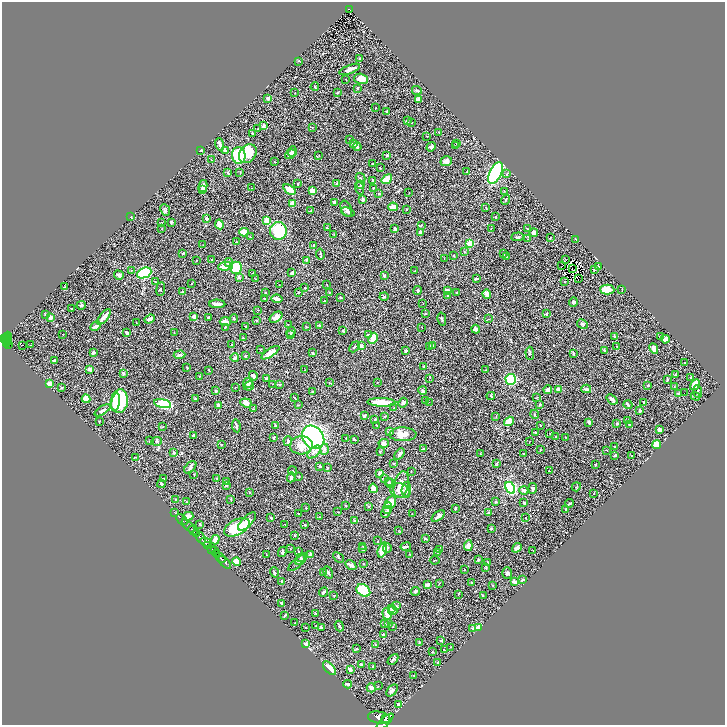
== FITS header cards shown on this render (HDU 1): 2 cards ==
NAXIS1  =                 1446
NAXIS2  =                 1446

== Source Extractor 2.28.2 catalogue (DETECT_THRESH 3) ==
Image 1446 x 1446 px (HDU 1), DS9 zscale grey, zoomed out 1/2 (1 PNG px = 2 x 2 image px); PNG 727 x 727 px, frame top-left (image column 2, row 1446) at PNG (2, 2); each listed source drawn as its Kron ellipse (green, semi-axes under 4 px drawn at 4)
Background 0.479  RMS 0.021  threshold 0.0629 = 3 sigma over >= 5 px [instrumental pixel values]
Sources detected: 540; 36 cannot appear on this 1/2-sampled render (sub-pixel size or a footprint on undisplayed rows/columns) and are neither listed nor drawn; of the other 504, the 500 brightest by FLUX_AUTO listed and drawn (4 fainter detections omitted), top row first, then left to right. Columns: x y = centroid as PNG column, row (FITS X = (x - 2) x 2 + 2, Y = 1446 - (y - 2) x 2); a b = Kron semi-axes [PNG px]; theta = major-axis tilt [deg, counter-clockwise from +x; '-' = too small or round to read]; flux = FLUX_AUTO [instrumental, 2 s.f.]
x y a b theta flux
349 10 4 2 - 72
360 59 3 3 - 3.6
299 61 3 2 - 1.6
350 69 11 3 21 27
361 79 7 5 -16 57
346 80 2 2 - 1.2
315 87 4 2 - 5.2
357 88 3 3 - 3
417 90 5 2 - 7.7
295 93 2 1 - 1.2
337 93 3 2 - 4.8
268 98 3 2 - 16
418 100 4 3 - 18
376 108 2 1 - 1.1
387 111 3 2 - 3.2
407 121 2 2 - 7.7
411 122 2 2 - 3.1
263 126 3 3 - 7.2
312 127 2 2 - 1.7
258 129 3 2 - 2.1
439 132 2 2 - 1.8
252 133 2 2 - 5.7
426 136 3 2 - 1.2
349 139 2 2 - 9
354 143 2 2 - 23
220 144 6 3 -73 12
457 144 2 2 - 3.5
455 146 2 1 - 9.9
357 147 4 2 - 8.4
431 147 5 3 - 8.7
201 150 3 2 - 3.2
226 150 4 3 - 7.4
292 151 5 4 - 12
248 154 10 8 51 85
290 154 6 4 36 7.4
239 155 8 6 -81 240
319 155 3 2 - 2.1
387 155 3 3 - 4.4
211 160 3 2 - 1.4
446 161 6 5 - 18
275 162 2 2 - 1.5
373 164 2 2 - 1.6
380 168 2 2 - 1.3
240 172 4 2 - 2.2
467 172 2 2 - 2.5
228 173 4 3 - 4.6
495 173 12 5 63 710
507 174 3 3 - 2.5
360 178 5 3 - 3.8
387 179 5 3 - 81
373 180 3 2 - 3
298 184 3 2 - 4.1
337 184 4 3 - 5.9
361 185 4 3 - 4
203 186 6 3 75 18
252 188 3 2 - 1.5
359 188 7 3 -72 4.5
373 188 4 2 - 4.3
203 189 3 3 - 20
289 190 7 4 -36 34
312 190 3 2 - 39
504 191 2 1 - 1.3
409 192 2 1 - 1.1
379 194 2 2 - 5.2
363 199 3 3 - 9.2
506 200 5 2 - 4.3
335 203 4 2 - 8.1
292 204 3 3 - 42
393 207 5 3 - 59
486 207 3 2 - 2.3
346 209 8 5 -65 16
407 209 3 2 - 2.1
165 210 6 4 -65 6.6
311 211 4 2 - 3.6
348 212 7 4 -19 8.8
131 217 2 1 - 2.3
496 217 2 2 - 2.2
206 219 3 3 - 6.9
267 221 4 3 - 35
161 222 2 1 - 1.2
171 222 3 3 - 4.6
219 224 5 3 - 30
421 225 4 2 - 2.6
162 228 2 2 - 1.3
327 228 3 2 - 3.5
395 229 3 2 - 10
491 229 2 2 - 1.4
527 229 3 2 - 3.4
278 231 9 8 - 140
244 232 5 3 - 64
420 233 4 3 - 11
534 233 4 4 - 17
334 234 3 2 - 1.9
250 237 3 2 - 2
518 237 6 2 4 5.5
527 238 2 2 - 1.2
550 238 3 2 - 1.6
576 239 3 2 - 2.3
236 242 2 2 - 2.8
470 243 3 2 - 140
203 245 2 2 - 1.1
314 245 2 2 - 2.9
464 252 3 2 - 2.5
183 253 3 3 - 3.3
504 253 3 2 - 4
320 254 5 4 - 4.8
454 256 2 2 - 2.7
506 257 2 1 - 2.1
444 258 2 1 - 1.2
196 260 2 2 - 1.5
212 260 3 3 - 3.5
306 260 3 3 - 2.9
566 260 2 1 - 1
229 262 4 3 - 11
225 266 7 3 5 49
562 266 2 1 - 1.4
599 266 2 2 - 5.1
236 268 6 6 - 220
572 269 3 1 - 2
594 269 3 2 - 4.3
131 270 3 2 - 1.8
415 271 2 2 - 1.7
144 273 7 5 24 400
292 273 4 3 - 16
253 274 2 2 - 1.7
119 275 5 3 - 11
384 275 3 3 - 4.3
239 277 4 3 - 7.6
578 278 2 1 - 3.9
255 279 2 1 - 1.1
476 279 3 2 - 4.9
155 282 3 3 - 3.8
565 282 2 1 - 1.8
191 283 3 2 - 1.8
326 284 2 2 - 1.6
279 285 2 2 - 1.3
65 287 3 1 - 2.1
305 287 3 2 - 2.3
161 289 7 2 83 2.3
622 289 2 2 - 1.4
417 290 4 3 - 6.6
447 290 4 2 - 7.7
607 290 7 5 -1 55
183 291 3 2 - 2
265 292 2 2 - 1.8
298 292 2 2 - 2.2
329 292 2 2 - 3
457 292 2 2 - 2.9
487 294 5 3 - 24
448 295 2 2 - 2.9
384 296 4 3 - 4.2
341 297 3 2 - 4.8
265 299 3 2 - 2.7
277 299 5 3 - 12
324 301 2 2 - 2.6
573 302 5 3 - 9.8
423 303 2 1 - 1.3
217 304 8 3 -1 18
81 305 5 3 - 6.8
71 308 3 2 - 2.3
258 310 2 1 - 1.1
45 314 3 2 - 2.7
425 314 3 2 - 2.7
546 314 3 3 - 5.5
194 316 3 3 - 18
50 317 3 3 - 24
104 317 9 3 50 25
208 317 4 3 - 3.8
276 317 7 4 36 28
234 318 4 3 - 3.7
150 319 5 3 - 12
442 319 6 2 -77 4.2
488 319 2 2 - 1.6
256 320 3 2 - 2.3
225 322 5 3 - 13
137 323 3 2 - 1.4
288 324 2 2 - 1.5
582 324 6 3 -30 4.9
96 326 5 2 - 18
246 326 2 2 - 2.6
319 326 3 3 - 3.4
225 327 3 3 - 4.7
306 327 3 1 - 1.7
422 327 2 1 - 1.2
476 329 4 3 - 16
343 331 3 2 - 4
291 332 5 2 - 4.2
127 333 4 3 - 7.1
174 333 2 2 - 1.4
63 334 2 1 - 1.2
291 334 3 2 - 3.1
368 335 2 2 - 9.4
7 336 4 3 - 240
615 337 4 2 - 8.9
660 337 3 3 - 5.7
7 338 4 2 - 290
243 338 3 3 - 3.9
373 338 6 4 64 50
3 339 2 2 - 280
665 339 4 4 - 23
7 340 2 1 - 47
6 342 2 2 - 120
8 344 4 2 - 130
23 345 2 1 - 1.5
30 345 2 2 - 1.3
232 345 2 2 - 2.2
361 346 3 3 - 10
429 346 4 3 - 7.1
432 346 3 2 - 8.1
617 346 2 1 - 1.1
354 347 6 3 46 5.7
654 348 5 3 - 29
261 349 2 2 - 1.1
605 350 3 3 - 4
406 351 4 3 - 5
93 352 3 2 - 11
270 353 10 3 33 47
313 353 2 2 - 6.9
530 353 6 3 -88 4.8
573 353 4 2 - 4
179 355 6 3 2 7.5
245 356 2 2 - 8.7
235 358 4 4 - 9.3
54 360 3 2 - 7.5
685 363 2 2 - 4.9
424 366 3 2 - 3
187 367 3 2 - 3.5
90 369 2 2 - 47
209 370 3 2 - 2
305 370 2 1 - 2.2
486 370 3 2 - 1.8
123 373 3 2 - 12
675 375 4 3 - 3.3
199 376 3 2 - 2.3
253 376 5 3 - 11
691 377 3 1 - 2.3
267 378 3 2 - 5.9
430 378 3 2 - 1.9
511 379 5 5 - 210
667 379 4 2 - 3.9
377 382 2 1 - 1.2
248 383 5 4 - 11
330 383 3 2 - 1.8
50 384 4 3 - 38
272 384 2 2 - 1.3
279 384 3 3 - 2.9
648 385 2 2 - 6.6
695 385 6 4 58 41
249 386 5 4 - 13
674 387 3 2 - 3
62 388 4 1 - 3
235 388 2 1 - 1.7
558 389 3 3 - 38
586 389 5 3 - 10
548 390 4 3 - 16
216 391 3 2 - 3.3
423 391 4 3 - 10
697 391 6 3 -86 7.7
312 392 4 3 - 3.8
684 393 2 1 - 19
679 394 3 3 - 12
491 396 4 3 - 3.1
696 396 5 2 - 3.2
294 397 3 2 - 3.3
195 398 3 2 - 3.5
536 398 3 2 - 2.4
86 399 4 4 - 100
612 399 6 3 -40 13
119 401 12 8 82 280
425 401 2 2 - 1.4
116 402 9 3 79 69
381 402 14 3 -2 91
429 402 2 1 - 4.1
644 402 4 3 - 5.8
246 403 6 3 -21 29
403 403 5 3 - 11
163 404 8 4 -13 260
540 404 3 2 - 6.5
218 405 3 3 - 12
298 405 3 2 - 1.8
628 405 4 2 - 10
394 408 3 3 - 3
253 409 4 2 - 2.5
102 410 9 3 33 12
640 411 3 2 - 8.3
534 414 4 2 - 2.7
364 416 3 3 - 5.6
385 416 3 2 - 2.7
496 416 3 1 - 2.3
375 419 3 2 - 3.1
627 420 4 2 - 5.5
99 421 2 2 - 2.6
509 421 5 3 - 66
589 422 3 2 - 6.9
617 424 3 2 - 4.9
377 425 2 2 - 1.6
540 425 2 1 - 1.1
629 425 3 2 - 3.3
236 426 6 3 -83 7.1
276 426 3 2 - 5.1
162 427 4 2 - 2.4
659 430 4 3 - 22
389 432 4 3 - 8.3
535 432 2 2 - 3.2
550 433 2 1 - 1.1
403 434 13 7 -1 47
193 435 3 2 - 5.9
313 437 12 10 -51 1100
556 437 4 2 - 3.5
565 437 2 1 - 1.5
274 438 3 2 - 5.1
346 438 2 2 - 1.5
354 439 3 2 - 7.4
150 441 2 2 - 5.1
156 441 5 4 - 5.4
288 441 5 3 - 9.2
529 442 3 1 - 1.1
384 443 5 4 - 11
657 444 4 4 - 58
221 445 2 2 - 2.4
301 445 11 9 4 36
615 446 4 2 - 3
325 449 5 4 - 11
423 449 3 2 - 2.1
540 450 3 2 - 2.2
606 450 2 1 - 1.5
380 451 2 2 - 3.8
314 452 8 4 43 16
174 453 4 3 - 5.6
480 453 2 2 - 1.5
400 454 6 4 49 13
523 454 2 2 - 1.7
615 455 4 2 - 5
631 456 2 1 - 1.1
136 457 3 2 - 1.9
497 463 3 3 - 3.1
393 464 2 2 - 9.5
595 464 3 2 - 3
320 466 3 3 - 5.1
190 467 7 4 47 8.8
327 468 2 2 - 8.3
293 471 5 3 - 4.6
411 471 2 2 - 1.8
549 471 2 2 - 1.5
380 473 4 3 - 9.3
194 475 3 2 - 2.2
291 477 5 3 - 11
299 477 2 2 - 1.9
163 478 2 2 - 1.9
216 478 3 2 - 2.5
384 479 3 3 - 3.5
226 481 3 2 - 2.3
388 482 3 3 - 4.1
161 484 4 2 - 7.3
391 484 5 3 - 9.4
226 485 4 3 - 5
401 485 13 7 76 40
576 487 5 2 - 2.3
373 488 5 3 - 32
510 488 6 4 -59 350
533 488 5 4 - 9.5
400 490 10 7 -15 21
406 490 8 4 85 17
524 490 4 4 - 13
249 492 2 2 - 1.6
594 493 2 1 - 1.2
175 499 4 3 - 3.7
231 499 4 2 - 2.2
187 502 2 2 - 4.7
495 502 3 3 - 2.7
391 503 7 5 63 36
524 503 3 2 - 3.5
570 503 4 2 - 8.3
346 506 3 2 - 2.2
368 506 2 2 - 1.8
306 508 2 2 - 1.9
388 508 6 3 68 7.1
455 508 2 2 - 4.5
566 509 3 2 - 3.2
338 512 3 2 - 2
386 512 6 3 60 12
175 513 3 1 - 23
488 513 3 3 - 4.1
298 514 2 2 - 2.7
412 514 2 1 - 1.1
188 516 5 3 - 19
438 516 7 3 39 12
320 517 4 2 - 2.2
271 518 3 2 - 4.4
525 518 2 1 - 1.4
182 520 7 1 -43 86
354 520 4 3 - 6.5
247 521 12 5 46 50
200 524 2 2 - 4.2
285 524 3 1 - 1.6
305 525 2 2 - 11
188 526 8 2 -46 340
237 527 14 7 28 180
491 528 3 3 - 2.7
193 530 5 2 - 1100
398 531 3 2 - 1.6
196 534 2 2 - 410
295 535 3 2 - 3.2
201 538 6 3 -53 2000
425 539 3 2 - 2.1
215 540 4 3 - 45
378 541 2 1 - 1.2
206 542 5 3 - 890
208 545 4 3 - 270
363 546 3 3 - 2.6
468 546 5 4 - 25
406 547 5 2 - 7.8
387 548 5 3 - 5.4
517 548 5 3 - 13
212 549 3 3 - 340
290 549 3 3 - 2.3
362 549 3 2 - 8.3
382 550 8 4 72 57
439 550 3 3 - 8.8
215 551 3 2 - 320
299 551 3 2 - 2.8
533 551 3 2 - 2.7
282 552 5 3 - 5.7
438 552 4 3 - 11
217 553 4 2 - 210
311 554 2 2 - 22
410 554 3 2 - 4.1
267 555 4 1 - 1.2
301 557 3 3 - 3.3
339 557 6 2 -40 3.3
220 558 6 2 -43 1100
301 559 7 4 39 7.9
435 560 5 1 - 2
478 560 3 3 - 5.3
225 562 8 2 -47 1500
236 562 4 3 - 35
297 563 11 3 41 8.7
488 563 2 2 - 6.6
364 564 3 2 - 2
351 565 6 3 -31 17
486 568 4 3 - 3.7
465 569 2 2 - 1
274 572 5 2 - 5.9
328 572 6 2 -62 5.8
323 573 3 2 - 5.2
507 573 6 5 - 8.8
522 580 3 2 - 7.3
282 581 3 2 - 7.4
514 582 4 3 - 15
439 583 3 2 - 2.1
471 583 3 2 - 2.9
427 585 2 2 - 40
492 585 3 2 - 2
363 590 7 5 -36 270
415 591 5 2 - 4.2
324 592 5 3 - 6.6
458 594 3 2 - 1.5
334 595 3 2 - 1.2
483 596 3 2 - 2
281 603 3 3 - 2.5
397 606 4 2 - 2.8
391 609 3 2 - 2.5
393 611 5 3 - 5.4
316 613 3 2 - 2.2
387 614 6 4 -71 40
285 615 4 2 - 6.2
294 623 3 2 - 1.1
389 623 3 2 - 4.5
385 624 3 2 - 5
316 626 2 1 - 1.5
339 626 5 3 - 5
393 626 3 2 - 2
306 627 2 1 - 1.4
321 627 3 2 - 7.5
479 627 4 3 - 18
473 628 3 3 - 4
384 635 3 3 - 12
441 640 3 2 - 5
419 642 3 2 - 2.2
306 644 3 3 - 15
375 645 3 2 - 2.9
450 647 2 2 - 1.2
356 649 3 3 - 4.3
444 650 3 2 - 3.5
432 652 2 1 - 2.5
393 659 6 3 46 7.9
438 662 3 2 - 4.5
361 665 4 3 - 3.5
372 667 3 2 - 4.3
329 668 8 4 -46 42
350 670 4 3 - 6.3
414 675 2 2 - 1.7
348 684 4 2 - 13
378 686 2 2 - 2
371 688 4 4 - 10
392 690 7 4 46 9
398 704 3 3 - 10
379 718 11 6 -10 4900
386 718 2 2 - 430
385 722 11 3 44 2900
At the frame edge (FLAGS 8, measured only in part): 1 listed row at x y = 385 722
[4 fainter detections neither listed nor drawn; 36 sub-pixel or undisplayed-footprint detections neither listed nor drawn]